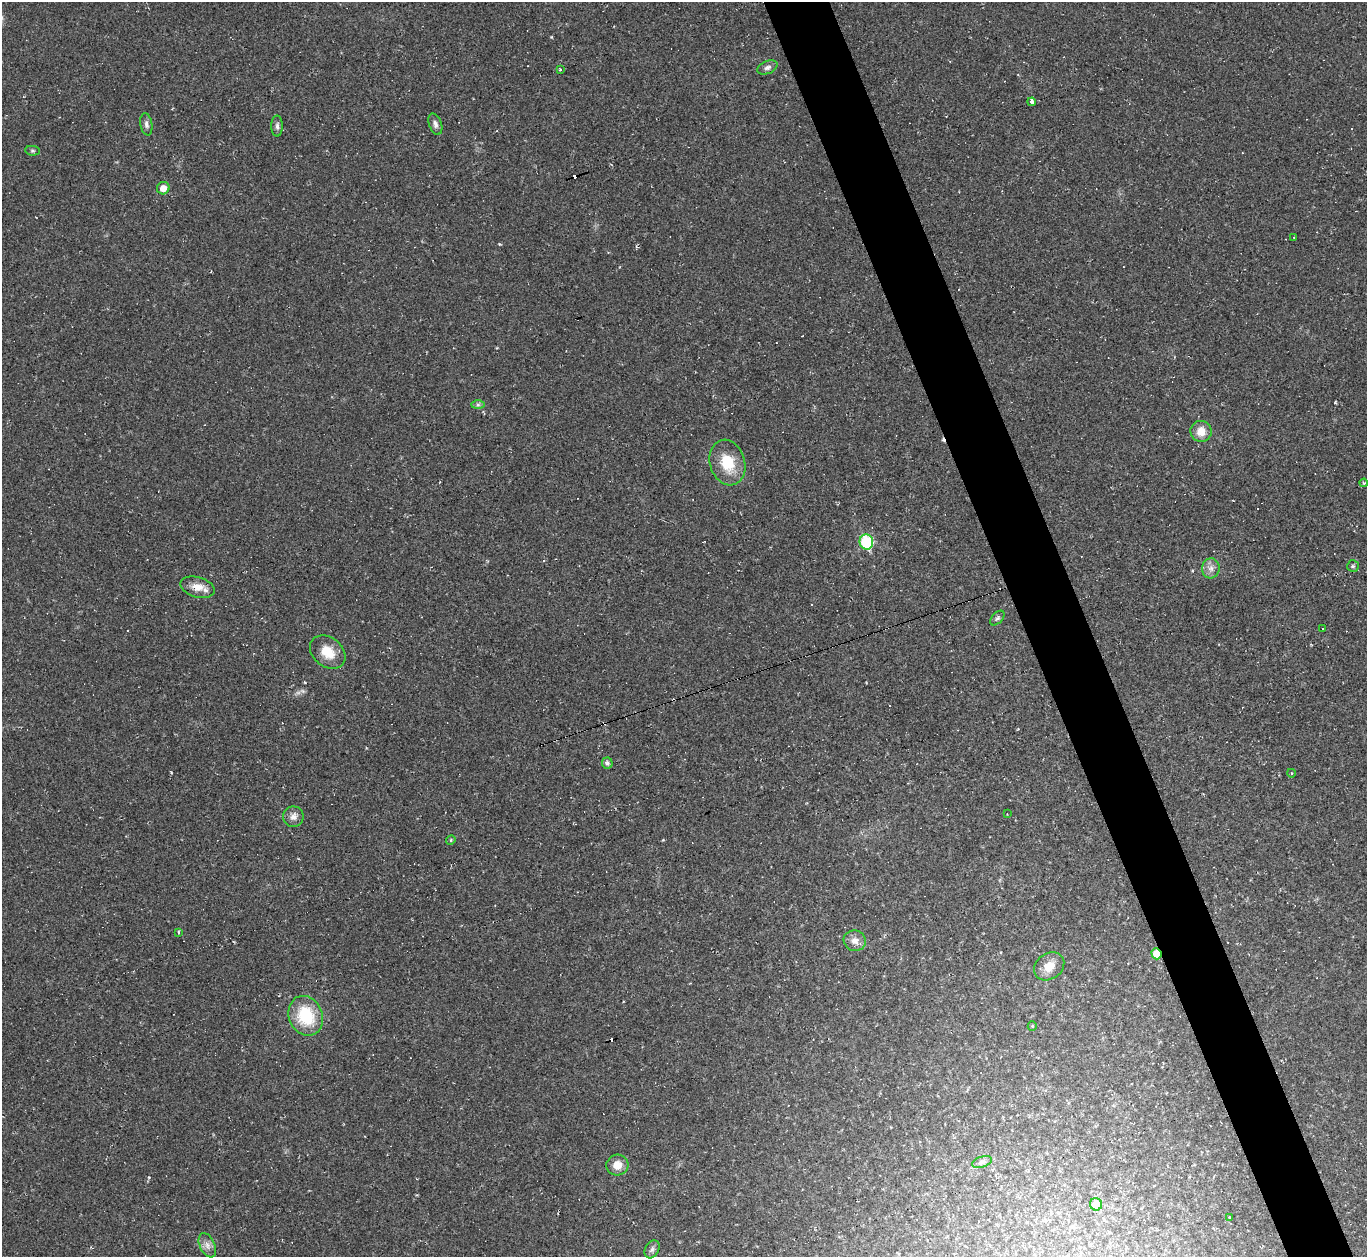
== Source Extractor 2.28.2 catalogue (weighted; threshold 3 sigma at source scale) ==
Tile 6 of 4 x 4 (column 2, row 2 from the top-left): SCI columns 1366-2730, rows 2786-4040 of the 5459 x 5444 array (HDU 1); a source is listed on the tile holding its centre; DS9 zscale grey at full resolution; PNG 1369 x 1259 px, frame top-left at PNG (2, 2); each listed source drawn as its Kron ellipse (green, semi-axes under 4 px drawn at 4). Shown black and unused: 5% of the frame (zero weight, under 2 of 3 exposures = <1% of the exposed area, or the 3 px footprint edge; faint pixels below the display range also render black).
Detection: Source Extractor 2.28.2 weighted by HDU 2 'WHT'; one run over the whole footprint, this tile lists its part. Background 0.0485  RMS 0.0067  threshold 0.0303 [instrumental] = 3 sigma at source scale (4.5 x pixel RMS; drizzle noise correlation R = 1.50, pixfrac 1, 0.05/0.05 arcsec/px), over >= 5 px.
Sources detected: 51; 1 too faint to see at this stretch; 13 cosmic-ray / hot-pixel residue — neither listed nor drawn; the other 37 listed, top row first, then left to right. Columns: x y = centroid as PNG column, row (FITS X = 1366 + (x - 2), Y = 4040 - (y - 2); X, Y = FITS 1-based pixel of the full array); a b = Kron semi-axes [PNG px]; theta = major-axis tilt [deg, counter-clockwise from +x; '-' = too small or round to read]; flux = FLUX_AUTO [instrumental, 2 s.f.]
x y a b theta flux
767 67 10 6 22 2.4
560 70 3 3 - 2.6
1032 102 4 3 - 5.5
146 124 11 6 -80 2.2
435 124 11 6 -70 2.6
277 126 10 5 -89 2
33 151 7 4 -6 1
163 188 6 6 - 5.6
1294 237 4 2 - 0.47
478 405 7 4 0 1.3
1201 431 10 10 - 8.1
727 463 23 17 -72 20
1364 483 4 3 - 0.61
866 542 7 7 - 51
1353 566 6 5 - 1.1
1211 568 10 8 82 4
197 587 17 10 -16 8.1
997 618 9 5 47 1.5
1322 628 3 3 - 1.4
328 652 19 14 -39 13
607 763 5 5 - 1.8
1291 773 4 3 - 0.51
1007 814 2 2 - 0.39
293 817 10 10 - 3.8
451 840 5 4 - 0.83
179 932 3 3 - 2.7
855 941 11 10 - 4.9
1156 954 6 5 - 11
1049 966 16 12 36 8.2
306 1016 20 16 -66 31
1032 1026 5 4 - 0.73
982 1162 10 5 17 2.2
617 1165 11 10 - 7.1
1096 1204 6 6 - 10
1229 1218 4 3 - 0.63
207 1245 13 7 -64 3.9
652 1249 9 7 59 2.2
Overlapping masked pixels (flux is a lower limit): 1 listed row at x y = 1156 954